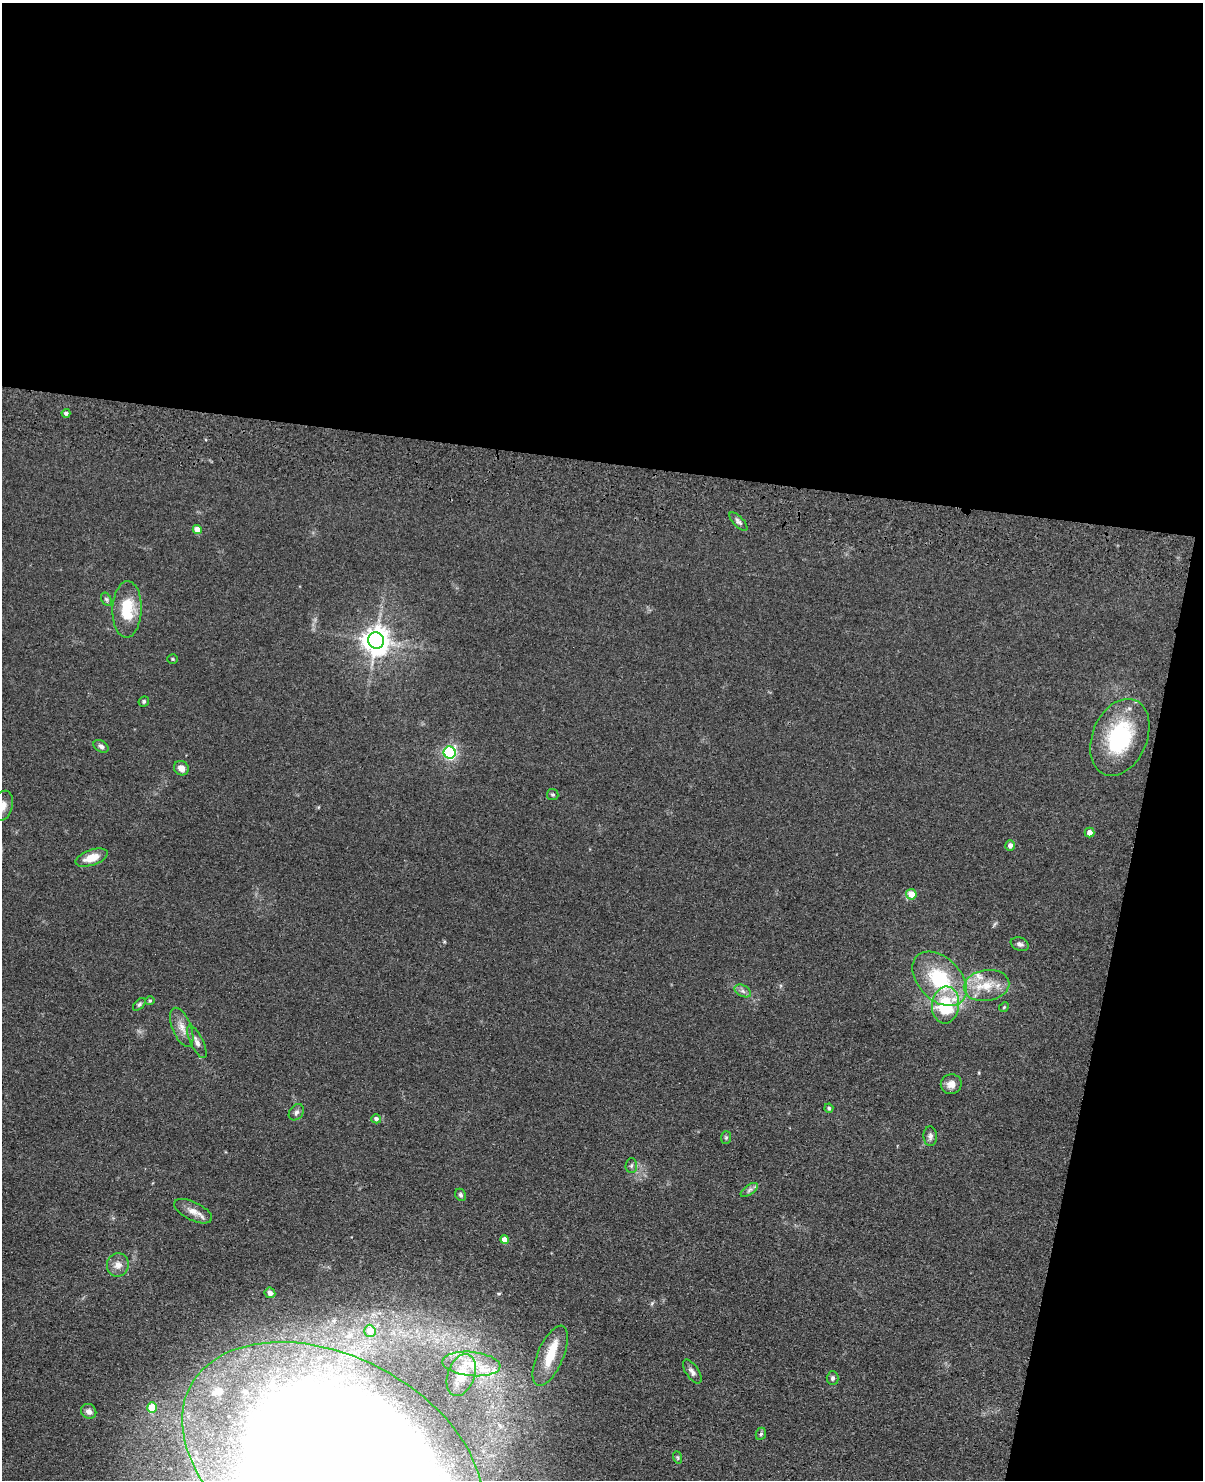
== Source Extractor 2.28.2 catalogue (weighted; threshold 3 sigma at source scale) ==
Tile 4 of 4 x 3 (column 4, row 1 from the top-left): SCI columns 3631-4831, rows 3304-4781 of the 4860 x 5015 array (HDU 1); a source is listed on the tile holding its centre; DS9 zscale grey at full resolution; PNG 1205 x 1482 px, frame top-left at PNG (2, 3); each listed source drawn as its Kron ellipse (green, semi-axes under 4 px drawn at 4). Shown black and unused: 37% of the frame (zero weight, under 3 of 4 exposures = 6% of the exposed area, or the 3 px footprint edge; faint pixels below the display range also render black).
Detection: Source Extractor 2.28.2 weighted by HDU 2 'WHT'; one run over the whole footprint, this tile lists its part. Background 0.0673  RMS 0.0078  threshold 0.0353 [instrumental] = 3 sigma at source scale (4.5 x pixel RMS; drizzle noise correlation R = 1.50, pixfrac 1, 0.05/0.05 arcsec/px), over >= 5 px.
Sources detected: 57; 1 too faint to see at this stretch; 1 inside a brighter object's white glare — neither listed nor drawn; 3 inside a brighter listed object's ellipse — not listed separately; the other 52 listed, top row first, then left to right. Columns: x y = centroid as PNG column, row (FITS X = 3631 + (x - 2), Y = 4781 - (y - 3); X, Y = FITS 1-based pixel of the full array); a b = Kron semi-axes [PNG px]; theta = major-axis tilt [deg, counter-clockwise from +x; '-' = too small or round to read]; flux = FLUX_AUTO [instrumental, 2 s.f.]
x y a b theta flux
66 413 4 4 - 2
738 521 12 5 -45 2.4
197 529 5 4 - 8.6
106 599 7 4 -60 1.4
127 609 28 14 88 26
376 640 8 8 - 950
173 659 5 4 - 1.1
144 701 5 5 - 1.3
1120 737 40 27 67 67
101 746 8 5 -32 2.2
450 753 6 6 - 180
181 768 8 7 - 5.5
553 795 6 5 - 1.3
2 806 15 10 72 7.4
1090 833 5 5 - 5.5
1010 845 5 4 - 3.8
92 858 17 7 19 11
911 894 5 5 - 11
1020 944 9 6 -20 2.5
939 979 32 21 -45 52
986 985 23 15 10 19
743 991 9 5 -26 2.5
150 1001 5 4 - 0.92
139 1004 7 4 45 1.4
945 1005 18 13 85 57
1004 1007 5 4 - 0.98
182 1027 21 9 -68 8.1
197 1042 18 6 -64 4.4
951 1084 10 10 - 5.5
829 1108 4 4 - 1.1
296 1112 9 6 51 2.4
376 1119 5 4 - 2.3
930 1136 10 7 -87 2.9
726 1138 6 5 - 1.3
631 1166 7 5 87 1.7
749 1190 10 5 36 2.5
460 1195 6 5 - 1.7
193 1211 20 9 -26 7
505 1240 4 4 - 8.6
118 1265 12 11 - 6.1
270 1293 5 5 - 2.5
370 1331 6 5 - 7.9
550 1356 32 13 66 21
471 1364 29 12 -5 21
692 1372 14 6 -57 3.4
461 1375 22 13 70 16
833 1378 7 6 - 1.9
152 1408 5 5 - 23
89 1411 8 7 - 3.8
761 1434 6 5 - 1.4
677 1457 6 4 -70 1.1
332 1461 161 104 -28 3400
Overlapping masked pixels (flux is a lower limit): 1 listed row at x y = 332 1461
Isophote crosses this tile's border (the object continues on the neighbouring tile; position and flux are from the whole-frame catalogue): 2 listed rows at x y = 2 806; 332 1461